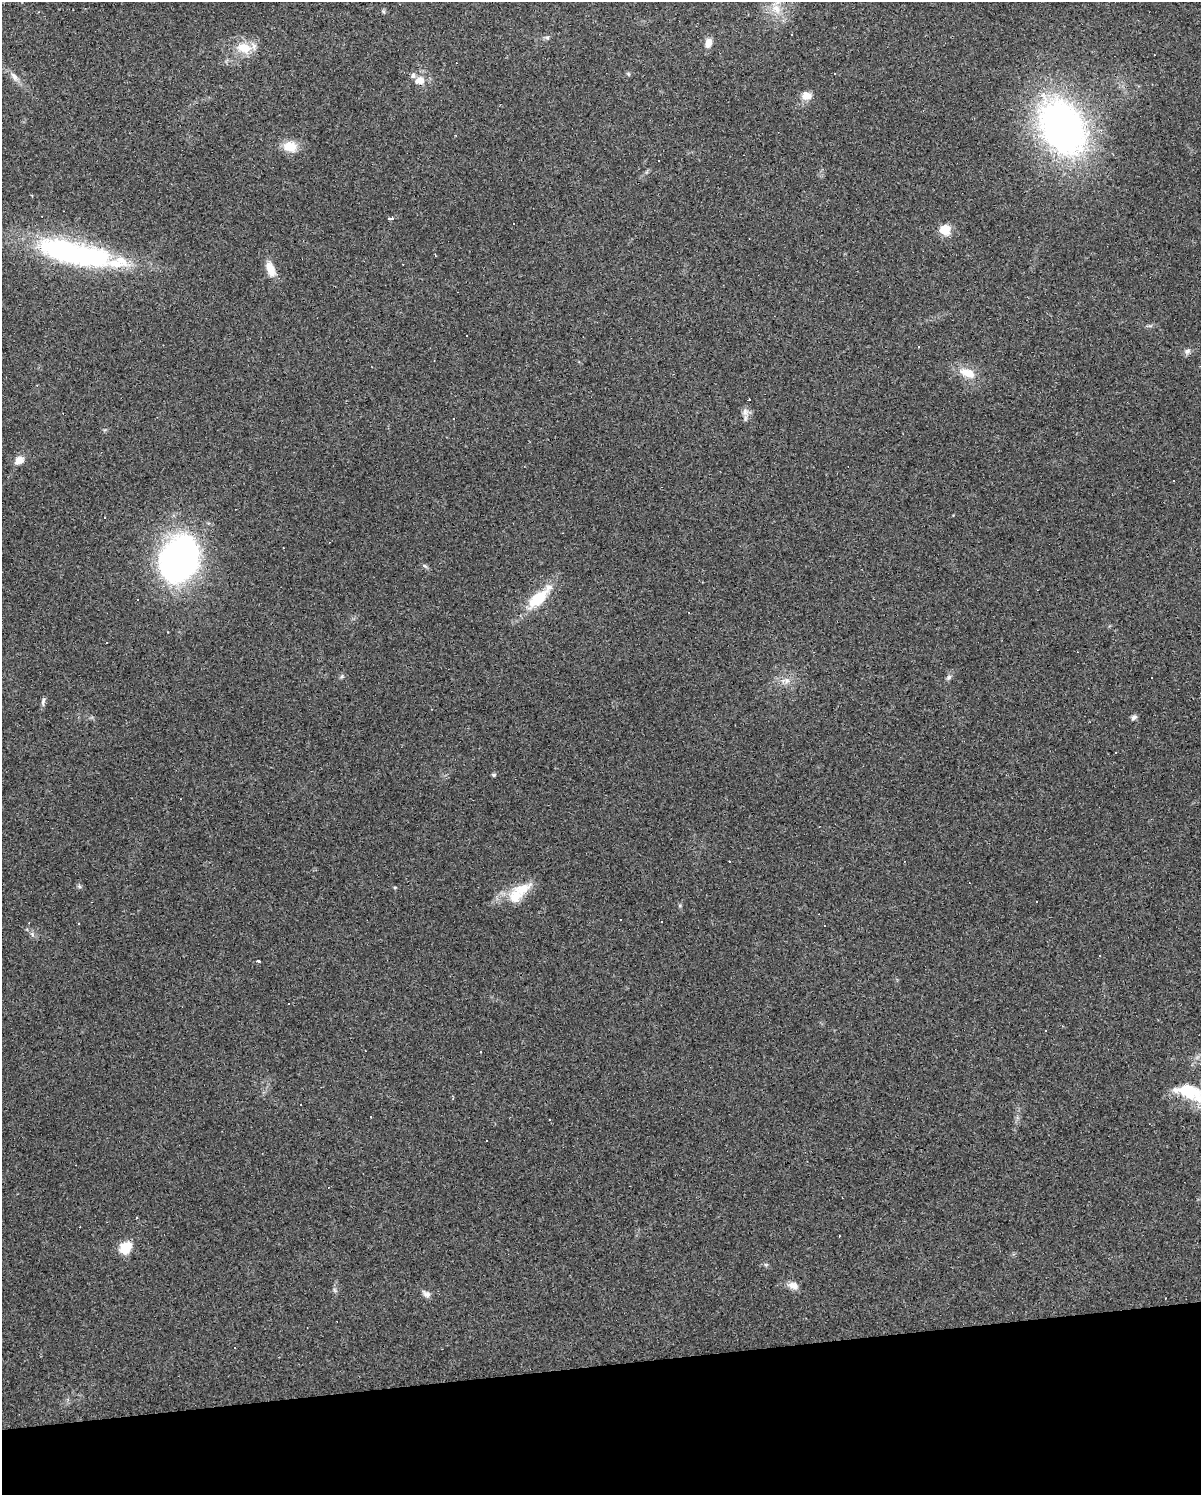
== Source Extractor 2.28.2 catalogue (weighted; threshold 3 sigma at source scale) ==
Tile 10 of 4 x 3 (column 2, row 3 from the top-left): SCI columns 1200-2398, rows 20-1512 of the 4795 x 4562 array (HDU 1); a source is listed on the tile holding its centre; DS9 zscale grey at full resolution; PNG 1203 x 1497 px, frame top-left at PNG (2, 2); no overlay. Shown black and unused: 9% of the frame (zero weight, under 3 of 4 exposures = <1% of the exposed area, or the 3 px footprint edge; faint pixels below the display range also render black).
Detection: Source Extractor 2.28.2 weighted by HDU 2 'WHT'; one run over the whole footprint, this tile lists its part. Background 0.0683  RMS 0.0045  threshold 0.0204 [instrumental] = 3 sigma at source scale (4.5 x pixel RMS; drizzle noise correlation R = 1.50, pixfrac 1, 0.0396/0.0396 arcsec/px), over >= 5 px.
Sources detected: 91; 1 inside a brighter object's white glare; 37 cosmic-ray / hot-pixel residue — not listed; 3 inside a brighter listed object's ellipse — not listed separately; the other 50 listed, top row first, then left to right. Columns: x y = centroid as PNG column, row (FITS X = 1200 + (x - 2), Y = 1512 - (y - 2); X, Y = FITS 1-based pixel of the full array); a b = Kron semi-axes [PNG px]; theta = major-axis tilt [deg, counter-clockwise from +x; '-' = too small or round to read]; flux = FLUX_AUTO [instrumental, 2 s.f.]
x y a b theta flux
776 9 16 11 -47 6.5
383 11 6 4 -72 0.63
791 35 3 2 - 0.54
547 38 6 5 - 0.86
708 43 10 7 70 4.4
244 48 22 14 -14 9.5
628 74 5 5 - 0.67
14 77 14 7 -59 2.6
420 80 13 11 9 4.7
806 95 13 10 -13 4
1062 127 62 42 -59 180
290 146 17 13 -9 7.3
390 218 5 3 - 2.1
945 230 6 6 - 26
68 253 89 26 -16 90
270 269 20 9 -70 6
919 347 2 2 - 0.46
1187 351 9 7 33 1.6
967 373 21 11 -21 7.9
37 385 3 2 - 0.33
749 399 2 2 - 0.42
745 412 11 9 74 2.5
19 460 12 9 32 3.7
1174 480 3 3 - 0.74
179 559 51 37 59 130
539 598 35 13 44 17
168 632 3 2 - 0.25
342 676 6 4 71 0.69
949 677 6 5 - 1
787 681 12 8 -11 3.2
43 702 12 5 81 1.4
1134 717 7 6 - 1.4
494 775 5 3 - 0.87
180 799 3 2 - 0.34
79 886 6 5 - 0.76
395 887 5 3 - 0.45
522 889 28 16 26 11
620 920 3 3 - 0.73
661 921 3 3 - 0.56
32 934 6 5 - 1
1099 956 3 2 - 0.48
258 961 3 3 - 8.7
481 1052 2 2 - 0.31
1189 1092 41 18 -17 25
300 1104 3 3 - 1.5
371 1117 2 2 - 0.37
137 1218 3 2 - 0.55
125 1248 6 6 - 37
793 1285 14 9 -16 3.3
426 1294 12 8 -35 2
Isophote crosses this tile's border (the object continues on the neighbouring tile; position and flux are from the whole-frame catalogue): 2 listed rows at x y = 776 9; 1189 1092
Unlisted compact peaks at least as high as the median listed source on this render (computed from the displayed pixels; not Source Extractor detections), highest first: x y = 425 566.